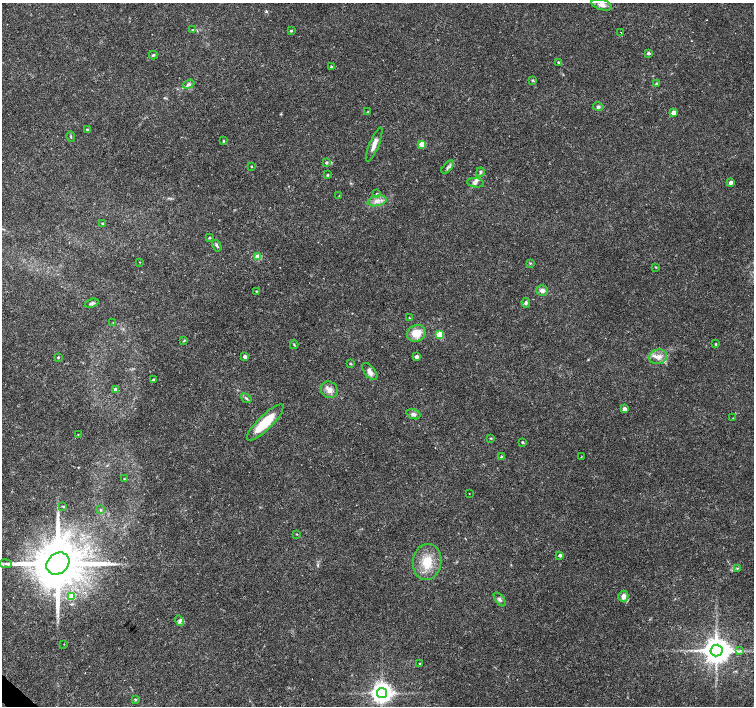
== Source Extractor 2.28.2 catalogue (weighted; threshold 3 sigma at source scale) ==
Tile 7 of 4 x 4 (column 3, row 2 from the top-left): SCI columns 3015-4517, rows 2982-4388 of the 6030 x 6030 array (HDU 1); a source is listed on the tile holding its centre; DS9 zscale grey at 2 x 2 block average (1 PNG px = mean of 2 x 2 image px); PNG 756 x 708 px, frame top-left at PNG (2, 3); each listed source drawn as its Kron ellipse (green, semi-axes under 4 px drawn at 4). Shown black and unused: <1% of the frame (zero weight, under 3 of 4 exposures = <1% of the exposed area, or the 3 px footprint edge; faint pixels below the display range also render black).
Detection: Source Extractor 2.28.2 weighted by HDU 2 'WHT'; one run over the whole footprint, this tile lists its part. Background 0.0237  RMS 0.0019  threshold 0.00866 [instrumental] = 3 sigma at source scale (4.5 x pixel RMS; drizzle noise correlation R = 1.50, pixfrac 1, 0.0396/0.0396 arcsec/px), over >= 5 px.
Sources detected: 86; all 86 listed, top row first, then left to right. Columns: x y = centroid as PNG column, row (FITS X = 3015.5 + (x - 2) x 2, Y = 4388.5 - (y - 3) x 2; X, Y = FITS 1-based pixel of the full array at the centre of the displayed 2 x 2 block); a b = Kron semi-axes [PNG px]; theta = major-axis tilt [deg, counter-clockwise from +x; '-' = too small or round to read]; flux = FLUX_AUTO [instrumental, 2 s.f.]
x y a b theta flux
602 5 10 5 -16 2.2
193 30 2 2 - 0.42
291 31 4 3 - 0.49
621 32 2 2 - 0.23
648 53 2 2 - 1.4
153 55 4 3 - 0.6
558 62 2 2 - 0.48
331 67 3 3 - 0.48
533 80 4 3 - 0.47
656 83 3 3 - 0.47
189 84 6 4 20 0.97
598 107 5 4 - 0.82
368 112 2 2 - 0.6
673 113 3 3 - 4.6
87 129 2 2 - 0.41
71 137 5 2 - 0.45
223 141 2 2 - 0.54
422 144 3 3 - 12
374 145 18 4 67 3.4
326 163 3 3 - 0.73
251 166 3 2 - 0.36
448 167 8 4 46 1.2
480 172 5 3 - 0.67
327 175 3 2 - 0.55
731 182 3 3 - 2.3
475 183 8 4 -9 1.3
376 193 3 3 - 0.34
339 196 3 2 - 0.26
377 201 10 5 13 2.5
102 223 2 2 - 0.37
209 238 3 3 - 0.38
217 246 6 3 -58 0.82
258 257 3 3 - 11
140 262 3 2 - 0.17
530 263 3 2 - 0.33
656 267 3 2 - 0.31
542 290 6 5 - 2.2
257 291 2 2 - 0.5
92 303 7 4 21 1.1
526 303 5 3 - 0.85
409 318 2 2 - 0.24
113 323 3 2 - 0.28
416 333 9 8 - 6.9
440 335 3 3 - 15
184 340 4 3 - 0.43
716 344 3 2 - 0.42
294 345 4 2 - 0.43
416 356 3 2 - 2.2
58 357 2 2 - 0.59
245 357 2 2 - 2.4
658 357 9 7 16 3.1
351 364 4 2 - 0.32
370 372 10 5 -51 2.6
153 380 2 2 - 0.77
115 390 3 2 - 2.7
329 390 9 8 - 2.9
246 398 6 3 -37 0.72
624 409 3 3 - 2.6
413 414 7 5 -19 1.4
733 418 2 2 - 0.25
265 422 24 7 44 13
78 434 3 2 - 0.22
491 438 3 2 - 0.42
522 442 3 3 - 0.49
501 457 3 2 - 0.83
581 457 2 2 - 0.23
124 479 3 2 - 0.34
469 493 2 2 - 0.16
63 506 4 2 - 0.36
101 510 3 3 - 0.44
297 534 2 2 - 0.29
560 555 3 2 - 1.3
427 562 18 14 82 9.8
58 563 12 10 38 3500
6 564 6 2 -9 0.89
737 568 3 2 - 0.36
72 596 3 3 - 7.7
623 596 5 5 - 2.2
500 599 8 2 -53 0.75
180 621 5 4 - 1.1
64 644 2 2 - 0.17
716 651 6 6 - 700
740 651 3 2 - 0.5
420 663 2 2 - 0.34
382 693 5 5 - 320
135 700 3 2 - 0.4
Diffuse or blended objects may show on this block-average render without a row.